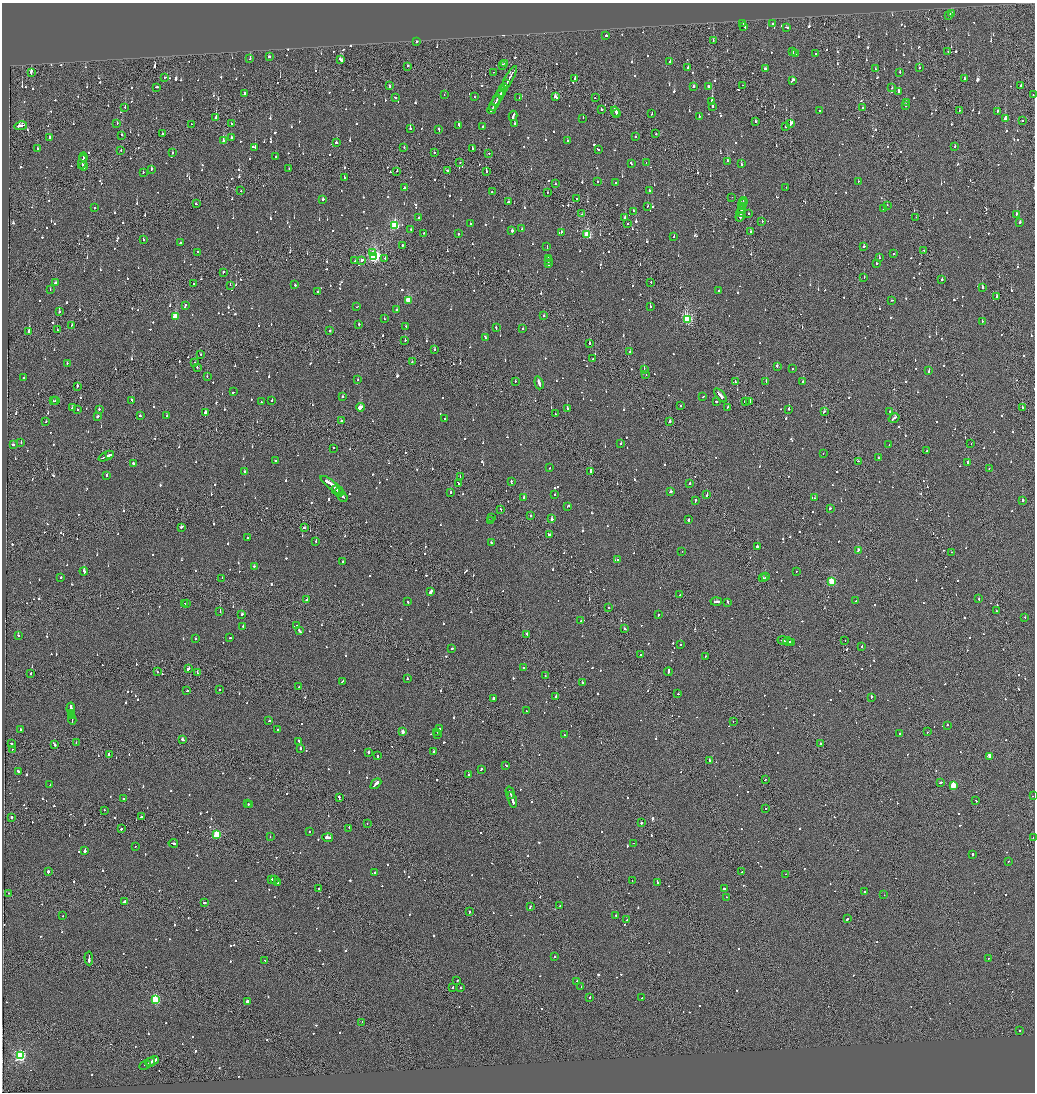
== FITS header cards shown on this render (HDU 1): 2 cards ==
NAXIS1  =                 2065
NAXIS2  =                 2180

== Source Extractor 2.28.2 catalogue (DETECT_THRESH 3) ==
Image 2065 x 2180 px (HDU 1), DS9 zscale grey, zoomed out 1/2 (1 PNG px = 2 x 2 image px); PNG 1037 x 1094 px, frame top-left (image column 1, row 2179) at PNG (2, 3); each listed source drawn as its Kron ellipse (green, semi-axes under 4 px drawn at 4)
Background -0.122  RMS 0.067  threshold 0.201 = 3 sigma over >= 5 px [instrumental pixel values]
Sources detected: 1584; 74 cannot appear on this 1/2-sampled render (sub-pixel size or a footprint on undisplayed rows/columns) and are neither listed nor drawn; of the other 1510, the 500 brightest by FLUX_AUTO listed and drawn (1010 fainter detections omitted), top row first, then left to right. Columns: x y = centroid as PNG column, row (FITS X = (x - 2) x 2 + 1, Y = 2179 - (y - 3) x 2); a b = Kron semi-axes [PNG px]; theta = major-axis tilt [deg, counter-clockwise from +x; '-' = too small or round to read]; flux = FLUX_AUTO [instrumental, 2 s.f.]
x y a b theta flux
951 13 2 2 - 260
948 16 2 2 - 120
743 23 2 2 - 100
773 23 3 2 - 190
744 26 2 1 - 130
787 27 4 1 - 300
606 35 2 2 - 240
416 41 2 2 - 1600
713 41 2 1 - 130
948 51 2 1 - 270
792 52 3 2 - 220
796 53 2 2 - 250
816 53 2 2 - 140
269 56 2 2 - 740
250 59 2 2 - 430
341 60 4 2 - 520
670 61 3 2 - 170
505 63 2 2 - 130
502 65 2 2 - 480
408 66 2 2 - 130
688 68 3 2 - 260
875 68 2 2 - 190
919 68 2 1 - 890
765 69 3 2 - 480
31 72 4 2 - 1200
493 72 2 1 - 170
900 72 2 2 - 200
164 78 2 2 - 100
509 78 13 2 61 950
575 78 2 2 - 300
964 78 2 2 - 170
793 80 4 2 - 380
506 84 4 1 - 280
742 85 2 1 - 360
390 86 3 2 - 240
708 86 3 2 - 450
1021 86 4 2 - 260
156 87 3 2 - 200
504 87 4 1 - 390
694 87 2 2 - 170
892 88 2 2 - 250
502 91 5 2 - 480
898 91 2 2 - 490
244 93 2 2 - 580
444 95 2 1 - 160
1033 95 2 1 - 230
395 97 2 2 - 130
474 97 2 2 - 110
555 97 4 2 - 730
498 98 8 2 61 710
519 98 2 1 - 370
595 98 2 2 - 110
712 101 3 2 - 1700
906 102 2 2 - 110
495 103 8 2 60 720
905 106 2 2 - 120
125 107 2 2 - 220
712 107 2 2 - 440
863 107 3 1 - 120
492 109 5 2 - 610
601 109 2 2 - 150
819 110 2 2 - 140
959 110 2 1 - 140
615 111 5 2 - 380
997 111 2 2 - 620
617 114 2 2 - 170
652 114 2 2 - 500
513 116 5 2 - 300
699 116 2 2 - 130
216 118 2 2 - 4300
583 118 2 1 - 190
1005 119 2 2 - 290
1022 120 2 2 - 280
755 121 2 2 - 180
117 123 2 2 - 140
514 123 2 2 - 130
191 124 2 1 - 160
231 124 2 2 - 320
790 124 4 2 - 730
459 125 3 2 - 140
21 126 6 2 9 460
483 126 2 2 - 640
786 126 3 2 - 220
410 129 2 2 - 600
439 130 3 2 - 210
163 134 2 2 - 460
656 134 2 2 - 260
121 135 2 2 - 180
636 136 2 2 - 140
49 138 3 2 - 680
231 138 2 2 - 320
223 141 3 2 - 370
567 141 2 1 - 250
336 143 2 2 - 500
255 147 2 2 - 150
404 147 2 2 - 110
955 147 2 2 - 100
37 149 2 2 - 250
472 149 2 2 - 110
598 149 3 2 - 150
121 150 2 1 - 110
172 153 2 2 - 160
434 153 2 1 - 110
489 153 2 2 - 120
276 156 2 2 - 190
83 157 4 1 - 300
728 161 4 2 - 280
82 162 7 2 79 490
646 162 2 1 - 330
460 163 2 1 - 110
631 163 2 2 - 170
741 164 2 2 - 110
84 166 4 1 - 360
151 169 2 2 - 330
289 169 2 1 - 150
397 171 2 1 - 110
447 171 2 2 - 300
486 171 2 2 - 410
143 172 2 2 - 120
345 177 3 2 - 350
598 182 2 2 - 190
858 182 2 1 - 200
616 183 2 2 - 160
555 184 2 2 - 120
786 187 2 2 - 120
405 188 3 2 - 220
649 190 2 2 - 130
241 191 2 2 - 140
492 191 2 2 - 300
547 193 2 1 - 120
732 197 2 1 - 260
323 199 2 2 - 410
577 199 2 2 - 110
743 201 4 2 - 350
509 202 3 2 - 160
196 204 2 2 - 110
743 204 5 1 - 220
887 205 2 2 - 110
647 207 2 2 - 250
742 207 3 1 - 180
95 208 2 1 - 610
742 209 3 1 - 140
883 209 4 2 - 270
633 211 2 2 - 170
741 212 4 2 - 410
748 213 2 2 - 130
582 214 2 2 - 110
1016 214 3 2 - 170
740 217 5 2 - 430
916 217 2 2 - 120
419 218 2 2 - 160
625 218 3 2 - 240
762 221 2 2 - 120
1020 222 2 2 - 300
470 223 2 2 - 220
628 224 2 2 - 120
395 225 4 3 - 1300
411 229 2 2 - 110
522 229 2 1 - 400
512 231 2 2 - 280
561 232 2 2 - 150
750 232 2 2 - 270
424 233 2 2 - 130
458 234 2 2 - 110
587 235 3 3 - 1200
674 236 2 2 - 170
143 239 2 2 - 160
180 243 2 2 - 180
402 245 2 2 - 210
864 246 2 2 - 220
547 247 3 2 - 330
924 250 2 2 - 110
198 252 2 2 - 220
372 253 2 2 - 100
893 254 2 2 - 200
374 256 4 3 - 2900
879 257 2 2 - 150
385 258 2 2 - 130
548 259 2 1 - 240
362 260 3 2 - 400
355 261 2 1 - 100
548 261 2 1 - 220
877 263 2 2 - 120
548 264 3 2 - 220
223 272 2 2 - 140
864 277 2 1 - 110
942 279 2 1 - 1300
651 282 2 1 - 120
56 283 4 2 - 230
193 284 2 2 - 150
230 285 2 2 - 180
295 285 2 2 - 100
983 288 2 2 - 270
50 290 2 2 - 110
719 290 2 2 - 320
318 292 2 2 - 210
997 297 3 2 - 360
408 300 3 3 - 590
891 300 2 1 - 280
185 306 3 2 - 190
357 307 3 1 - 380
650 307 2 2 - 170
396 310 2 2 - 180
59 312 2 2 - 250
544 315 2 2 - 140
175 317 3 3 - 470
384 318 2 2 - 150
687 319 3 3 - 1700
982 322 2 2 - 130
359 324 2 2 - 160
72 325 3 2 - 160
406 326 2 2 - 150
496 328 3 2 - 140
523 328 2 2 - 130
57 330 2 2 - 110
29 331 3 2 - 930
330 331 2 2 - 290
485 338 3 2 - 190
405 340 2 2 - 140
589 343 2 1 - 310
434 349 2 2 - 230
630 352 2 2 - 180
201 355 2 1 - 140
593 358 2 2 - 110
412 362 2 2 - 160
67 363 2 2 - 110
194 363 2 1 - 200
777 366 2 2 - 450
197 367 2 2 - 120
644 369 2 1 - 210
792 369 2 2 - 220
929 371 2 2 - 220
646 375 2 1 - 160
207 376 2 2 - 130
24 377 2 2 - 240
358 380 2 2 - 140
515 381 2 2 - 130
766 381 2 2 - 160
735 382 3 1 - 130
803 382 2 2 - 190
539 383 6 2 -73 910
77 386 2 1 - 110
233 392 3 2 - 230
720 395 8 2 -50 580
343 396 2 2 - 1100
703 397 2 2 - 110
132 400 4 2 - 270
53 401 2 2 - 110
55 401 2 2 - 240
272 401 2 2 - 110
716 401 2 2 - 1900
745 401 2 2 - 500
750 401 3 2 - 1100
261 402 2 1 - 120
681 405 2 1 - 220
360 407 4 2 - 3200
727 407 2 2 - 120
1022 407 3 1 - 110
72 408 2 2 - 290
99 409 2 2 - 530
567 409 2 2 - 430
789 409 2 2 - 660
77 410 2 2 - 120
890 411 2 2 - 530
205 412 2 2 - 580
824 412 4 2 - 190
555 414 2 2 - 130
98 416 3 2 - 210
140 416 2 2 - 100
167 416 3 1 - 150
894 418 6 2 32 770
445 419 2 2 - 350
341 421 2 2 - 200
670 421 2 2 - 610
46 422 2 2 - 150
21 443 2 2 - 170
621 444 2 2 - 140
971 444 2 1 - 140
13 445 2 2 - 130
889 445 2 2 - 150
333 448 2 1 - 130
927 451 2 1 - 190
823 453 2 2 - 170
110 455 2 2 - 220
106 456 8 2 24 690
878 458 2 2 - 150
275 460 2 2 - 200
858 461 2 2 - 150
968 462 2 2 - 340
133 463 2 2 - 360
550 468 2 2 - 130
989 468 2 2 - 190
244 472 2 2 - 300
590 472 2 2 - 1500
107 475 3 2 - 260
460 476 2 1 - 120
511 481 2 2 - 190
458 483 4 2 - 330
690 483 2 2 - 520
332 485 14 2 -37 980
336 489 3 2 - 350
670 491 3 2 - 210
339 492 4 2 - 370
451 492 2 2 - 140
555 495 2 2 - 140
707 495 2 2 - 320
343 497 5 2 - 420
524 497 3 2 - 160
815 498 2 2 - 260
695 500 4 2 - 190
1022 500 2 1 - 630
567 507 2 1 - 120
500 509 2 1 - 140
830 509 3 2 - 200
530 515 2 1 - 110
492 517 2 1 - 130
551 519 3 2 - 450
490 520 2 2 - 260
688 520 2 2 - 110
181 527 3 2 - 410
305 528 3 2 - 200
549 535 2 2 - 290
248 538 2 2 - 240
316 541 2 2 - 120
491 543 2 2 - 470
757 547 2 2 - 2000
858 550 3 2 - 290
682 551 2 2 - 110
951 552 2 1 - 100
618 560 2 2 - 280
343 561 2 2 - 130
254 566 2 2 - 110
84 571 4 2 - 420
796 571 2 1 - 570
61 577 2 2 - 130
765 577 2 1 - 190
222 578 2 1 - 110
763 578 4 2 - 390
831 581 3 3 - 590
431 592 4 2 - 380
680 595 3 1 - 210
979 599 2 2 - 730
307 600 2 2 - 410
856 601 2 1 - 190
407 602 3 2 - 140
716 602 5 2 - 330
728 602 2 2 - 190
185 603 2 1 - 360
187 603 2 2 - 110
608 608 2 2 - 150
996 611 2 2 - 140
220 612 2 2 - 360
242 614 2 2 - 310
659 615 2 2 - 120
1025 617 2 2 - 120
581 621 2 2 - 160
243 626 2 2 - 130
297 626 2 2 - 160
625 629 2 2 - 140
299 631 3 2 - 430
527 634 2 2 - 120
18 635 2 2 - 110
230 638 2 2 - 240
195 639 2 2 - 130
783 640 5 1 - 320
845 640 2 1 - 240
788 641 5 2 - 570
791 642 3 1 - 130
680 645 2 2 - 210
861 647 2 2 - 260
452 648 2 2 - 190
641 655 2 2 - 190
705 656 2 2 - 340
523 668 2 2 - 180
188 669 4 2 - 280
157 672 2 1 - 310
668 672 4 2 - 530
30 673 2 2 - 460
197 673 3 1 - 180
545 676 2 1 - 110
407 679 2 2 - 220
342 681 4 2 - 230
582 683 2 2 - 210
299 687 2 2 - 120
220 689 2 2 - 130
187 691 3 2 - 110
678 694 2 2 - 300
556 697 2 1 - 1300
871 697 3 2 - 830
493 698 3 2 - 460
71 709 6 2 -83 510
526 711 2 2 - 120
71 713 3 2 - 300
72 716 2 2 - 170
72 719 5 2 - 650
269 721 2 2 - 160
733 721 2 2 - 160
947 725 2 2 - 350
20 729 2 2 - 110
439 729 2 2 - 140
277 730 2 2 - 120
403 732 3 2 - 120
437 732 2 1 - 130
927 732 2 1 - 170
900 733 2 2 - 130
437 735 2 2 - 510
565 735 2 2 - 140
183 739 3 2 - 230
299 741 3 2 - 150
76 742 2 1 - 110
11 744 3 2 - 140
54 744 3 2 - 210
821 744 2 2 - 120
300 748 2 2 - 450
12 749 2 2 - 100
369 752 2 2 - 470
434 752 2 2 - 500
109 755 4 2 - 330
378 756 2 2 - 270
990 756 3 2 - 220
709 760 3 2 - 190
506 765 2 2 - 150
481 769 3 2 - 130
18 772 2 2 - 600
468 774 2 2 - 220
765 780 2 2 - 140
940 783 3 2 - 250
50 784 2 2 - 110
376 784 6 2 47 550
953 786 3 3 - 510
510 793 6 2 -74 420
1033 796 2 2 - 210
339 797 3 1 - 220
123 798 2 1 - 200
512 800 8 2 -73 460
976 801 2 1 - 110
248 804 2 2 - 170
250 805 2 1 - 180
766 808 2 1 - 110
104 810 2 1 - 110
11 817 2 1 - 1700
141 817 3 2 - 300
367 823 2 1 - 160
641 823 2 2 - 400
349 828 2 1 - 420
122 829 3 2 - 160
310 831 2 2 - 110
217 834 3 3 - 790
270 837 2 1 - 240
328 838 5 2 - 4400
1033 838 2 2 - 110
173 843 4 2 - 210
633 843 3 1 - 140
135 846 2 2 - 160
85 851 2 2 - 390
972 854 3 2 - 150
1008 861 2 2 - 110
48 872 4 2 - 270
742 872 2 2 - 230
375 873 2 2 - 190
786 874 2 2 - 150
271 879 2 2 - 230
274 879 2 1 - 170
632 881 2 2 - 130
278 882 2 2 - 120
657 882 2 2 - 1200
318 888 2 2 - 130
724 889 2 2 - 860
864 891 2 2 - 160
8 893 2 1 - 140
884 895 2 2 - 110
727 897 2 2 - 310
124 901 3 2 - 300
204 903 3 2 - 270
560 906 2 2 - 820
530 907 3 2 - 150
469 912 2 2 - 300
616 915 2 2 - 100
63 916 2 2 - 170
847 919 3 2 - 430
627 920 2 1 - 110
555 957 2 2 - 150
89 958 7 2 -86 440
989 959 2 2 - 170
265 960 2 2 - 110
457 981 2 2 - 130
577 982 3 2 - 150
452 987 2 2 - 110
581 987 2 1 - 440
461 988 2 1 - 220
590 997 3 2 - 180
642 998 2 2 - 180
155 999 3 3 - 1100
247 1001 2 2 - 970
362 1022 2 1 - 310
1020 1030 2 1 - 150
20 1055 4 3 - 2200
152 1061 7 2 29 1800
150 1062 5 1 - 920
145 1065 6 2 29 560
At the frame edge (FLAGS 8, measured only in part): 3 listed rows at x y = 1033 95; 1033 796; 1033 838
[1010 fainter detections neither listed nor drawn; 74 sub-pixel or undisplayed-footprint detections neither listed nor drawn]